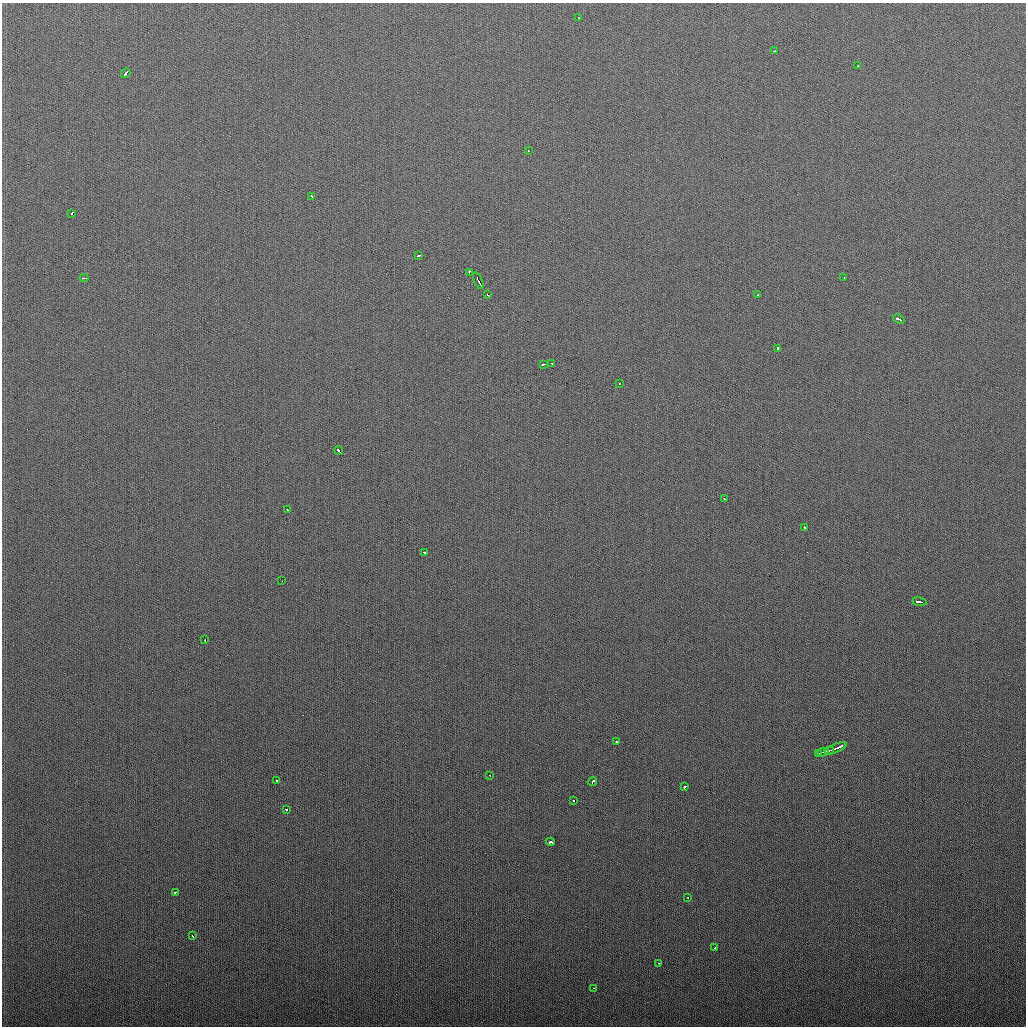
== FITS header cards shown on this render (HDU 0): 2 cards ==
NAXIS1  =                 1024
NAXIS2  =                 1024

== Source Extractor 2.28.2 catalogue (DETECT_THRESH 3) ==
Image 1024 x 1024 px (HDU 0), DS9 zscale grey, 1 PNG px = 1 image px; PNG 1028 x 1028 px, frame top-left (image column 1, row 1024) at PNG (2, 3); each listed source drawn as its Kron ellipse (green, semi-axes under 4 px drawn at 4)
Background 277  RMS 11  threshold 32.3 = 3 sigma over >= 5 px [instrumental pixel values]
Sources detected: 45; all 45 listed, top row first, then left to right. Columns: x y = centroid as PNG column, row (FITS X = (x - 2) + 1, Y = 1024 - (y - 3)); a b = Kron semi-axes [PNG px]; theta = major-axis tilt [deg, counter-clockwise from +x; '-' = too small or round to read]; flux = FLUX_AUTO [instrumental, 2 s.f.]
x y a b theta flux
578 18 3 2 - 1300
775 51 4 3 - 2400
858 66 3 2 - 1500
126 73 5 3 - 3600
529 151 3 2 - 1600
312 196 4 2 - 1500
72 213 3 2 - 3800
419 256 4 2 - 2000
469 272 4 2 - 4800
84 278 4 2 - 2500
844 278 3 2 - 1900
478 281 9 3 -67 9600
487 295 3 3 - 2600
758 295 3 3 - 2300
899 319 6 3 -24 4000
778 348 3 3 - 2200
543 364 4 3 - 3200
552 364 3 3 - 9000
619 383 3 3 - 1500
338 450 5 2 - 2900
724 499 3 2 - 4500
288 510 3 2 - 1300
805 527 3 3 - 4600
424 552 4 3 - 3600
282 581 2 2 - 1500
920 602 7 3 -9 4000
205 639 3 2 - 1700
617 742 3 3 - 2400
836 748 11 3 23 8100
829 751 5 3 - 3000
823 752 6 3 12 4200
818 753 4 3 - 5300
490 775 2 2 - 1700
276 781 3 3 - 2000
593 782 4 3 - 3500
684 787 3 3 - 13000
573 801 3 3 - 8900
286 809 3 3 - 1900
550 842 4 3 - 4000
175 892 3 2 - 3300
688 897 3 2 - 4900
193 936 3 3 - 3700
715 948 3 3 - 9300
658 963 3 2 - 2600
594 988 3 2 - 1400